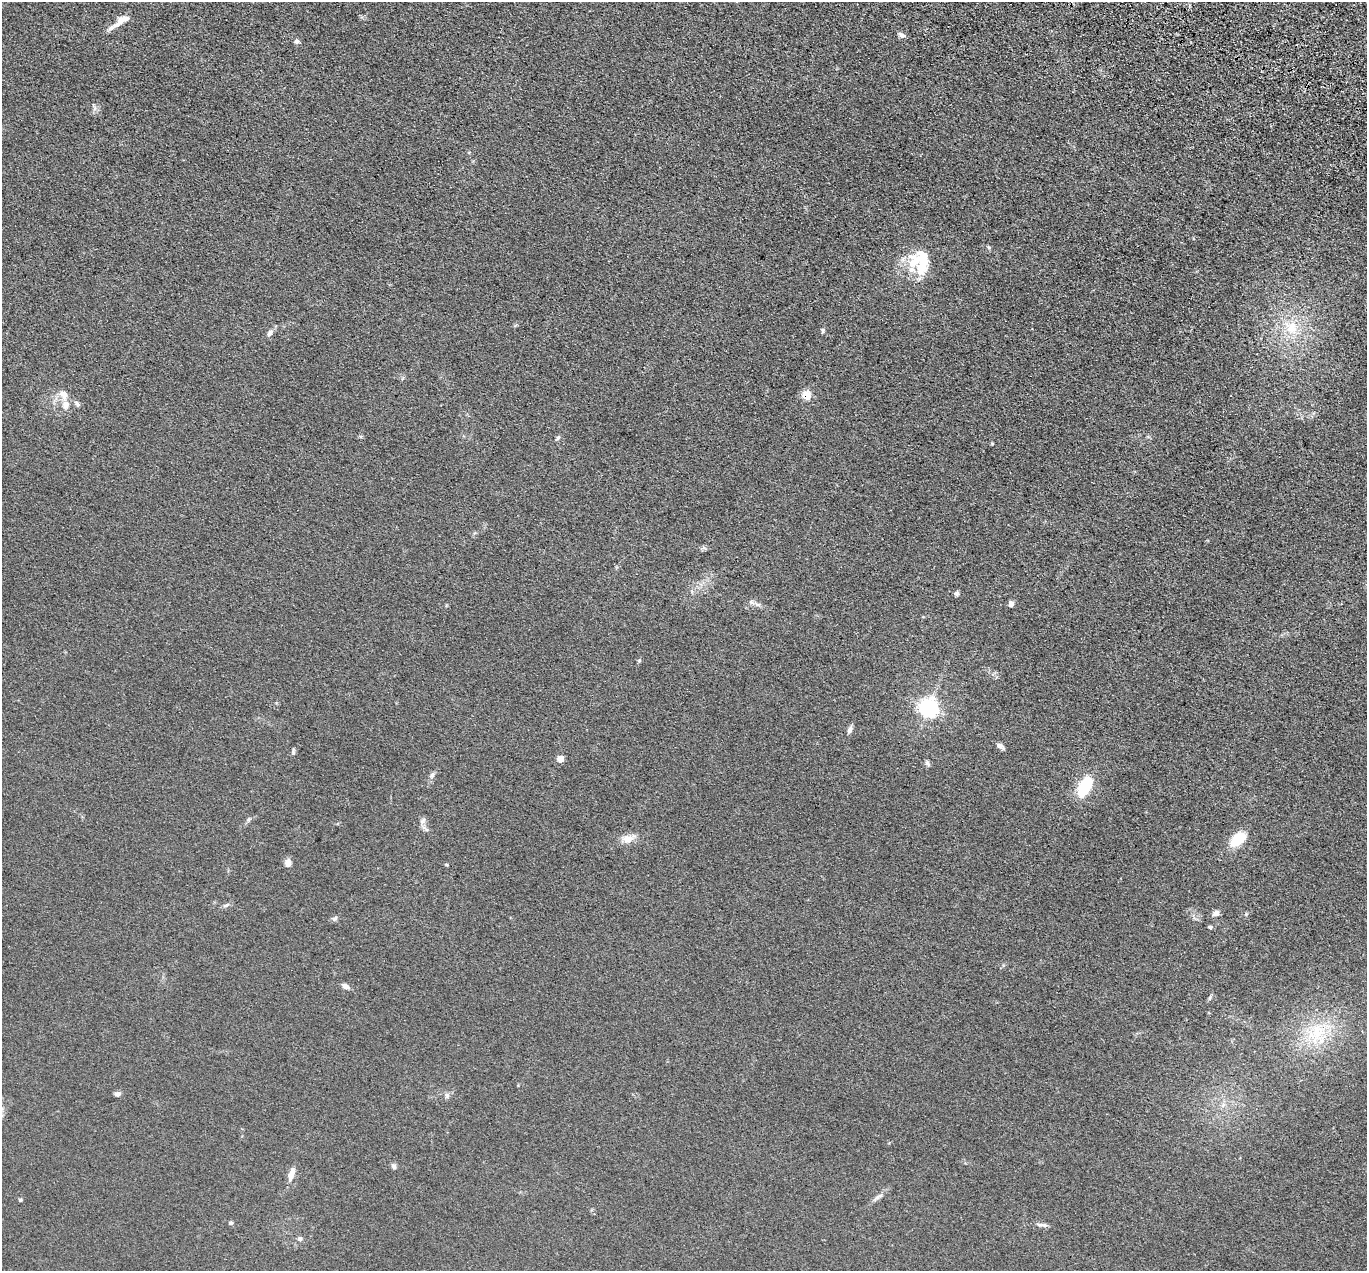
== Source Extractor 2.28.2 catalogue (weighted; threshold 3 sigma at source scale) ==
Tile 10 of 4 x 4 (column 2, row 3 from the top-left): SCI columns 1393-2757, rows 1609-2877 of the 5516 x 5626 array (HDU 1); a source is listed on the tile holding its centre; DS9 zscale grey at full resolution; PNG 1369 x 1273 px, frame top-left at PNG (2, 2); no overlay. Shown black and unused: <1% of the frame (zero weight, under 3 of 5 exposures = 4% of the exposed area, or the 3 px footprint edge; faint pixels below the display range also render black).
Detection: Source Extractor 2.28.2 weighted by HDU 2 'WHT'; one run over the whole footprint, this tile lists its part. Background 0.0393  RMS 0.0042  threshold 0.0189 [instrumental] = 3 sigma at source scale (4.5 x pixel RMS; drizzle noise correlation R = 1.50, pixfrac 1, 0.05/0.05 arcsec/px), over >= 5 px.
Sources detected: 53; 5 inside a brighter listed object's ellipse — not listed separately; the other 48 listed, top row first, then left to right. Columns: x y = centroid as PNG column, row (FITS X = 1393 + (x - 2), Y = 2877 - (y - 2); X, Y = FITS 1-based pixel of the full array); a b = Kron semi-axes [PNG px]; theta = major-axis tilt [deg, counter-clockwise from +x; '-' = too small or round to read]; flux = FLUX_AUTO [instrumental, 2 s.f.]
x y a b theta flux
123 19 18 9 25 4
902 35 9 5 -21 1.2
297 41 7 5 9 1.1
988 247 6 3 -71 0.56
914 262 27 21 -89 13
1291 328 17 16 - 10
823 330 6 4 -89 0.67
270 333 10 6 50 1.6
64 394 13 10 -51 3.5
806 395 8 7 - 6.3
77 404 9 5 -60 1
558 438 8 4 52 0.75
957 594 6 5 - 0.97
751 602 5 5 - 0.85
1011 604 5 4 - 2.4
639 661 5 4 - 0.52
928 707 7 7 - 130
850 730 10 6 64 1.5
1000 746 10 6 -37 1.4
293 752 8 3 -78 0.65
560 759 5 5 - 4.6
928 763 8 6 -41 0.98
432 775 9 6 50 1.2
1085 786 19 9 63 23
249 819 7 4 58 0.73
422 821 11 4 50 1
628 839 18 9 13 3.9
1238 840 16 9 43 14
288 863 9 7 -86 2.2
447 865 5 3 - 0.37
226 905 7 4 36 0.78
1216 913 8 6 33 2.1
1246 914 5 4 - 0.48
335 918 7 6 - 1
1210 927 6 4 -2 0.65
345 986 9 6 -28 1.9
1210 998 6 4 88 0.57
1316 1033 32 21 45 21
117 1094 7 5 12 1.4
447 1095 8 6 -90 1.1
1223 1105 8 5 46 1.2
394 1166 8 6 -61 1.1
291 1174 17 7 72 3.5
878 1197 19 4 31 1.7
20 1200 5 4 - 0.51
231 1223 6 5 - 0.73
1042 1225 16 4 -6 1.4
300 1239 6 6 - 0.98
Overlapping masked pixels (flux is a lower limit): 1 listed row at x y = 806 395
Unlisted compact peaks at least as high as the median listed source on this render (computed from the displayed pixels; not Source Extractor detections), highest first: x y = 992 444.